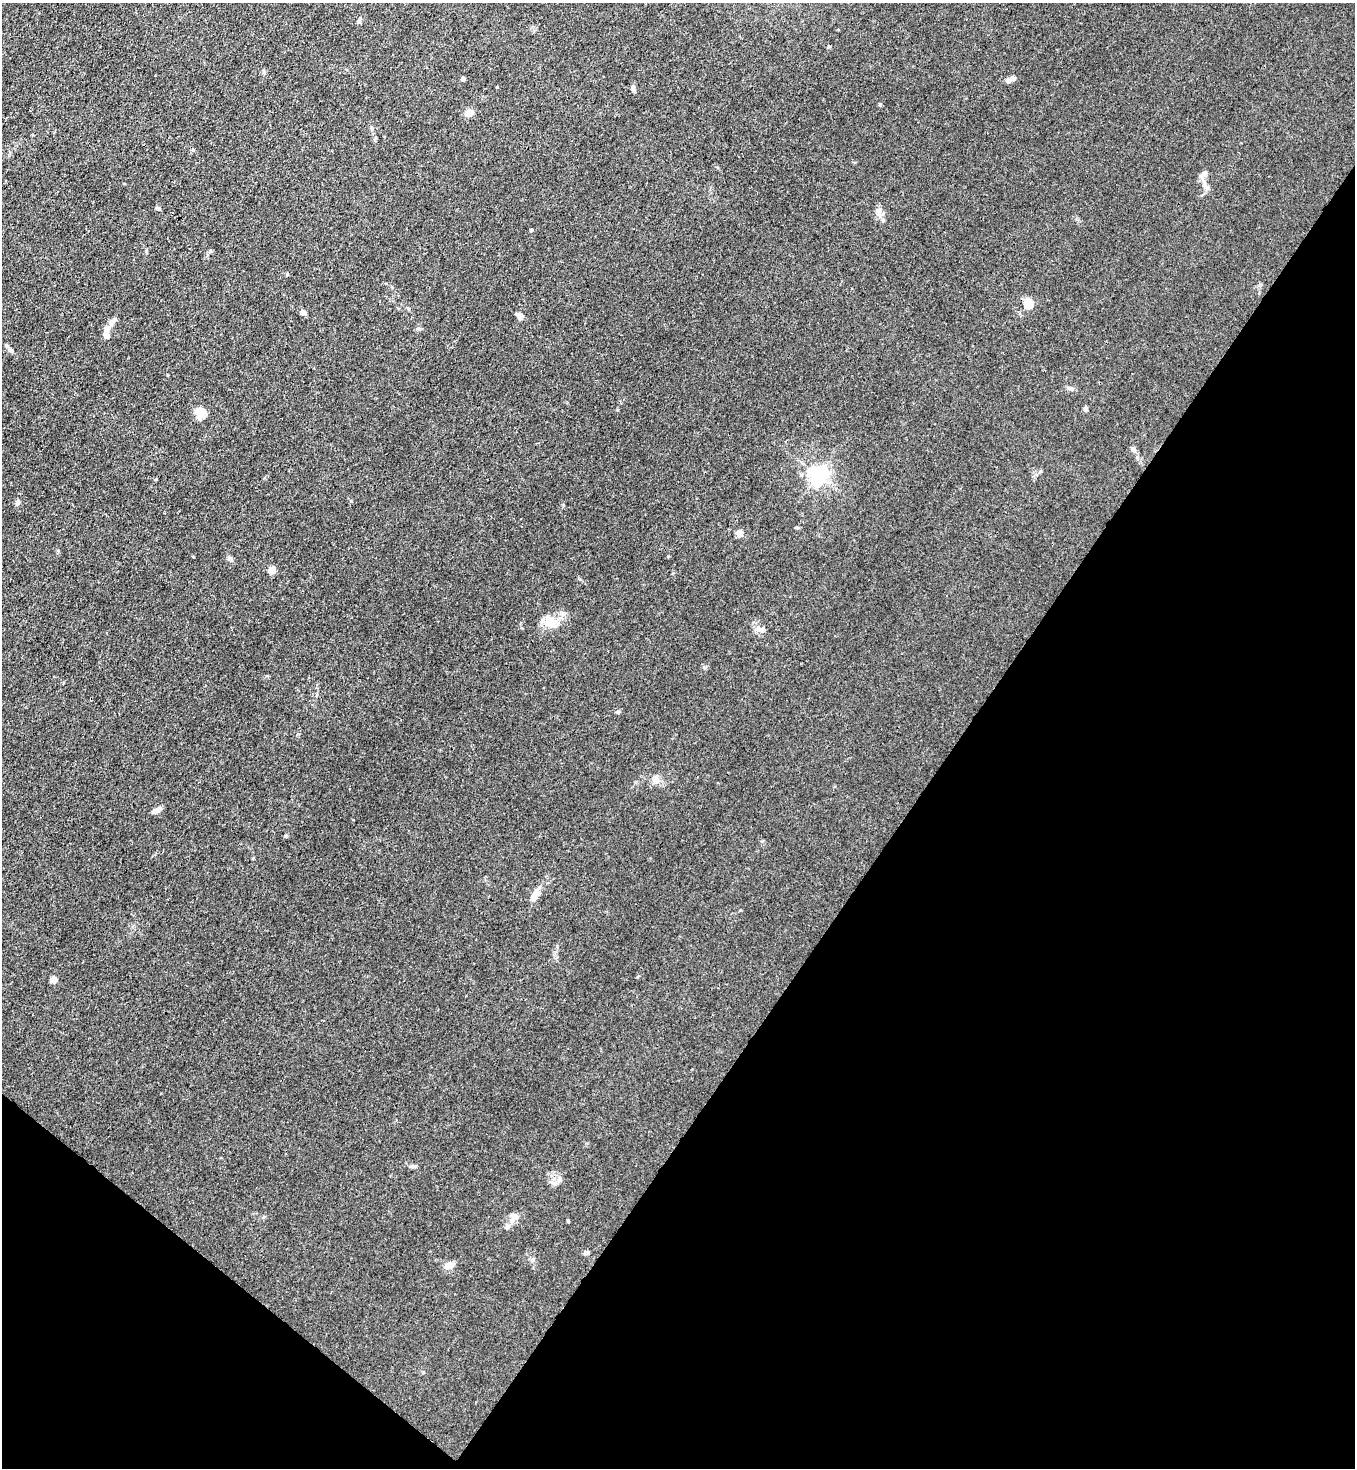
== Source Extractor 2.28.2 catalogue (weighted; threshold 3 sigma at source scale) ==
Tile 15 of 4 x 4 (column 3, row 4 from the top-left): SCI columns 2941-4293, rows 63-1528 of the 6011 x 5988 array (HDU 1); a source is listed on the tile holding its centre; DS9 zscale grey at full resolution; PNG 1357 x 1470 px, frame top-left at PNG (2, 3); no overlay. Shown black and unused: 34% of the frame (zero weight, under 3 of 4 exposures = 7% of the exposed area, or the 3 px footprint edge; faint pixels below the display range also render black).
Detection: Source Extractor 2.28.2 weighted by HDU 2 'WHT'; one run over the whole footprint, this tile lists its part. Background 0.0213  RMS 0.0028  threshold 0.0126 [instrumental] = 3 sigma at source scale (4.5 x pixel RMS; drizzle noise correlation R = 1.50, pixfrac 1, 0.05/0.05 arcsec/px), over >= 5 px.
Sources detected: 46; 4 inside a brighter listed object's ellipse — not listed separately; the other 42 listed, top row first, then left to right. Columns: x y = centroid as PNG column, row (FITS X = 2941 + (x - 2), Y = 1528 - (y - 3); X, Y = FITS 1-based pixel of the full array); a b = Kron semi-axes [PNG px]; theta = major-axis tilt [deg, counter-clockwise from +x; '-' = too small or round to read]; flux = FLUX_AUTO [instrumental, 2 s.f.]
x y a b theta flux
359 21 8 4 75 0.56
463 79 4 4 - 1.2
1011 79 13 5 25 1.2
633 88 8 4 -74 0.97
880 104 4 4 - 0.33
469 112 8 5 13 3.1
193 150 5 4 - 0.31
1204 183 14 6 -81 1.7
158 209 6 5 - 0.51
879 211 9 7 -84 1.3
531 230 4 3 - 0.57
1029 304 8 7 - 5.3
303 312 6 5 - 1
520 315 9 6 -36 1.1
112 322 11 7 67 1.2
106 334 15 6 89 2.7
11 351 9 5 -24 0.63
1070 388 9 6 -15 0.75
1085 409 5 4 - 0.85
201 413 15 12 82 2.4
1133 449 9 6 -45 0.76
818 475 6 6 - 130
18 502 7 6 - 0.75
797 527 6 4 -1 0.32
740 533 4 4 - 5.4
231 559 8 6 -47 0.65
272 570 5 4 - 7.5
550 621 19 15 -9 4.3
761 629 16 7 -17 1.4
618 712 6 5 - 0.44
656 781 11 9 66 1.6
158 809 8 6 35 1.2
286 836 4 4 - 0.32
533 897 9 6 60 2.5
54 979 5 4 - 4.9
413 1166 8 4 -8 0.56
560 1179 7 4 90 0.61
514 1217 13 9 52 1.9
568 1221 4 3 - 0.25
587 1253 7 5 -2 0.6
533 1260 6 4 -71 0.47
448 1266 12 8 22 1.9
Unlisted compact peaks at least as high as the median listed source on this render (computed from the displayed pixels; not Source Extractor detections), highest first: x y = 563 505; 704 667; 210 251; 637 977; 193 557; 740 910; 419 329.